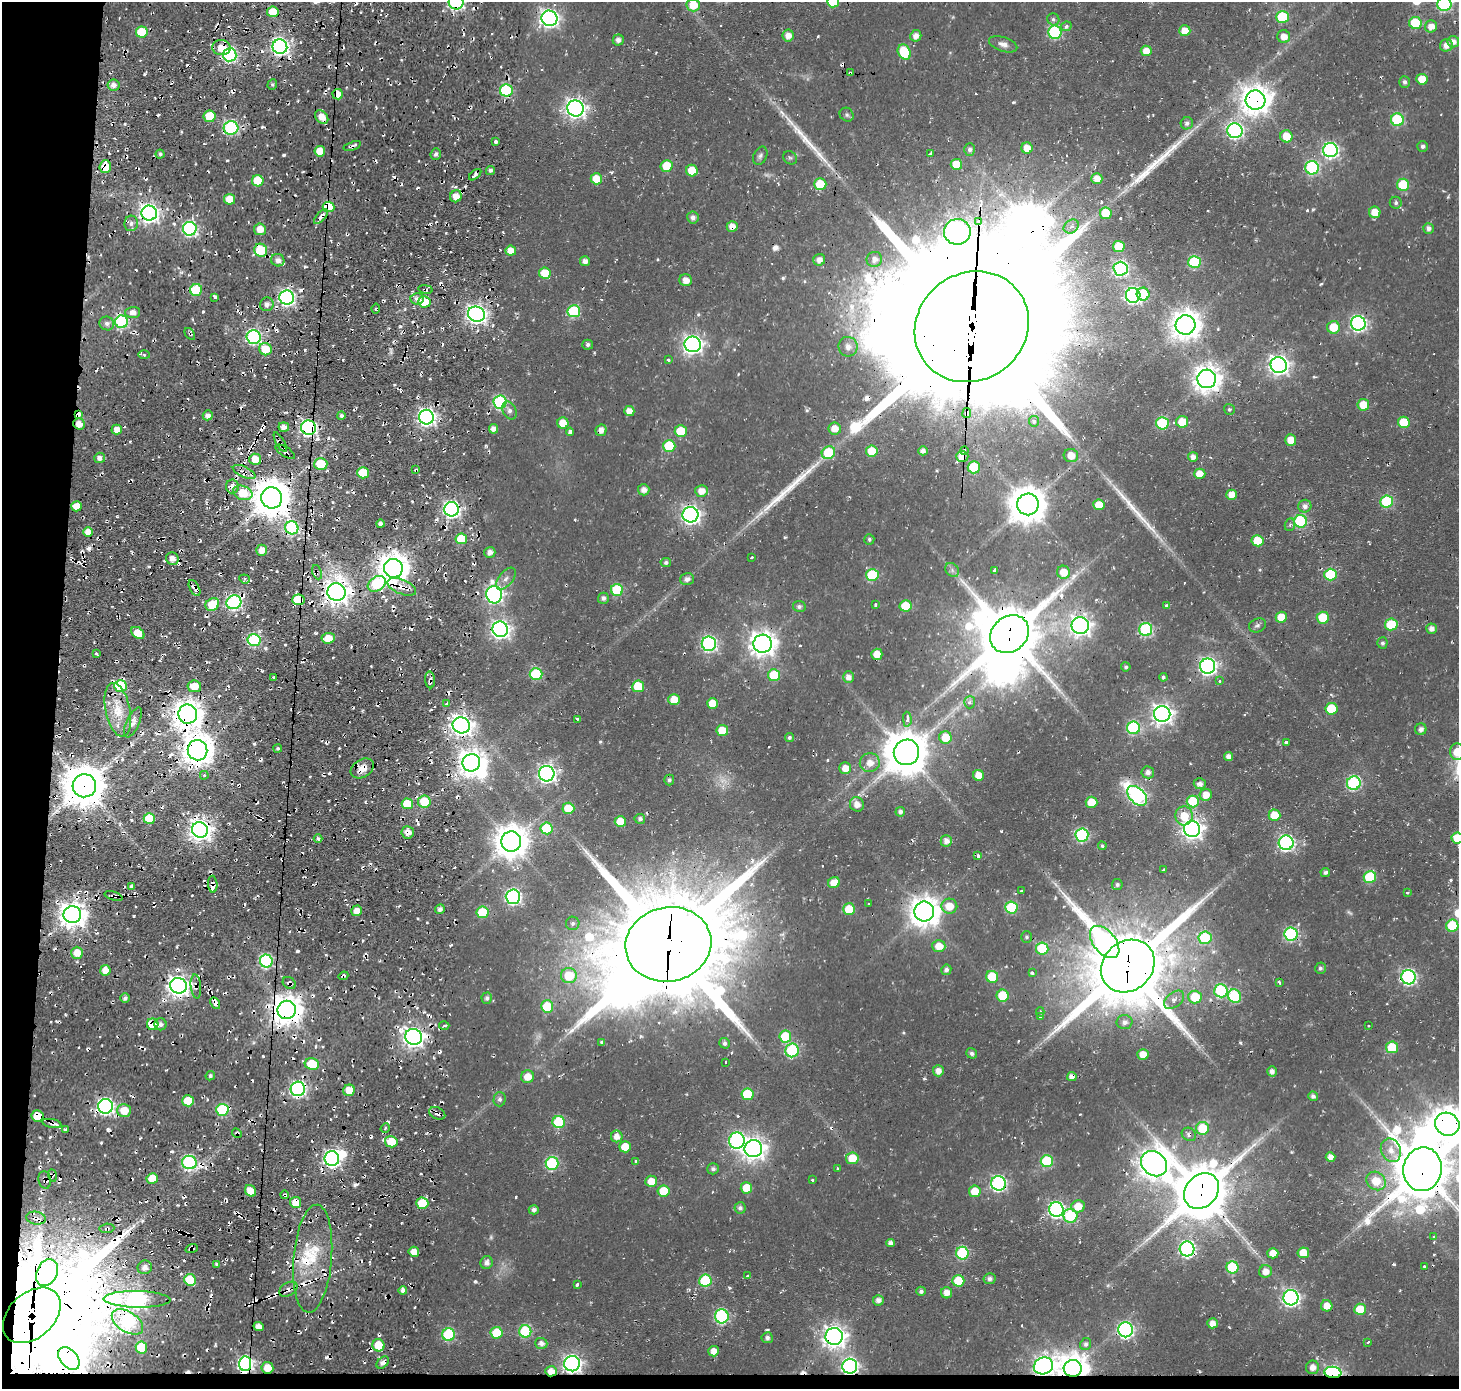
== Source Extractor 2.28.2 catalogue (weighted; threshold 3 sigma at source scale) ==
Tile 7 of 3 x 3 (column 1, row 3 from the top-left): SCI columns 13-1469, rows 553-1939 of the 4804 x 4944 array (HDU 1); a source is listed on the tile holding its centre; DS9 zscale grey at full resolution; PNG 1461 x 1391 px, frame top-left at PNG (2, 2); each listed source drawn as its Kron ellipse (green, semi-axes under 4 px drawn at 4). Shown black and unused: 5% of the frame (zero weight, under 2 of 3 exposures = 16% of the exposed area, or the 3 px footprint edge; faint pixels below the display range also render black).
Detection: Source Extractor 2.28.2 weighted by HDU 2 'WHT'; one run over the whole footprint, this tile lists its part. Background 0.0278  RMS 0.0036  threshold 0.0164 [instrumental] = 3 sigma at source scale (4.5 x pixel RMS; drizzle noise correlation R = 1.50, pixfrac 1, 0.0396/0.0396 arcsec/px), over >= 5 px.
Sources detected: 730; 8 too faint to see at this stretch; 8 inside a brighter object's white glare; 121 cosmic-ray / hot-pixel residue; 7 long thin detections or spike segments (spike, bleed or trail) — neither listed nor drawn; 3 inside a brighter listed object's ellipse — not listed separately; of the other 583, all 500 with FLUX_AUTO >= 0.702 (the completeness limit of this list) listed and drawn (83 fainter detections not listed), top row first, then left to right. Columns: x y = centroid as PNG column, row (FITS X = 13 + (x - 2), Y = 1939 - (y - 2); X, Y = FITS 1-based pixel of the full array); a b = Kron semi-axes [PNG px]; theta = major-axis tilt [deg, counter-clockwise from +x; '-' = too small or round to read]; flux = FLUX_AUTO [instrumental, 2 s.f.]
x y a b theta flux
456 2 7 7 - 86
833 2 6 6 - 17
1444 4 7 7 - 61
693 5 7 6 - 7.6
273 12 6 5 - 12
1282 17 6 6 - 22
549 18 8 7 - 170
1053 19 6 5 - 0.97
1415 23 6 6 - 19
1066 26 5 4 - 1.6
1431 26 6 6 - 3.5
1185 31 5 5 - 7.2
142 32 6 5 - 13
1055 32 6 6 - 51
788 36 6 6 - 3.1
916 36 6 5 - 2.9
1284 37 6 6 - 3.5
618 40 5 5 - 2
1453 42 6 6 - 2.6
1003 44 15 7 -18 2.4
1446 45 6 6 - 2.8
221 47 9 7 -3 5.7
280 47 7 7 - 150
1146 51 5 5 - 4.6
904 52 8 6 -62 17
230 55 7 6 - 82
850 73 3 3 - 0.81
1422 79 6 5 - 5.3
1405 82 6 5 - 1.2
272 84 5 4 - 0.74
113 85 6 5 - 2.4
506 90 6 6 - 40
338 94 5 5 - 5.2
1255 100 10 9 - 600
575 108 8 8 - 200
847 115 7 6 - 0.87
209 116 6 6 - 10
322 117 8 5 -49 4.8
1397 120 6 6 - 33
1187 123 6 6 - 1.4
231 128 7 7 - 61
1235 131 7 7 - 94
1286 136 6 6 - 7.9
496 142 3 3 - 2.8
352 146 9 3 17 1.2
1423 146 5 5 - 1.1
1027 148 6 5 - 4.6
970 149 6 5 - 1.4
1330 150 7 7 - 100
320 151 5 5 - 5.3
160 154 4 4 - 0.75
436 154 6 5 - 1.2
931 154 3 3 - 1.7
760 156 10 6 65 1.2
790 158 7 6 - 0.81
956 164 6 5 - 8.7
105 166 6 5 - 9.2
667 166 6 6 - 10
1312 168 7 7 - 56
490 170 5 4 - 1.2
692 171 6 5 - 10
475 175 7 4 40 1.3
596 179 6 5 - 8
1097 179 5 5 - 3.7
258 181 6 5 - 14
820 184 6 6 - 16
1403 185 6 6 - 19
456 196 6 5 - 4.5
230 199 5 5 - 5.9
1396 203 6 6 - 0.99
329 207 6 5 - 18
1375 212 6 6 - 5.9
149 213 8 7 - 190
1106 213 6 5 - 11
321 217 9 4 47 3.4
693 217 6 5 - 1.7
979 222 4 3 - 120
131 223 8 7 - 1.7
732 226 5 5 - 3.3
1071 226 8 6 34 1.5
1429 228 5 5 - 1.8
190 229 7 6 - 83
260 229 6 6 - 3.9
957 232 13 13 - 210
1119 246 6 5 - 12
261 250 7 6 - 19
511 251 5 5 - 4.4
874 259 8 7 - 2.4
278 260 6 6 - 2.5
819 260 6 5 - 2.6
585 261 5 5 - 2.1
1194 262 6 6 - 34
1121 269 7 7 - 73
545 273 6 5 - 9.3
686 280 6 6 - 3.4
425 289 7 3 -10 0.73
196 290 6 6 - 21
1143 294 6 6 - 16
1133 295 7 7 - 98
215 297 4 3 - 2.6
287 297 7 7 - 110
417 299 6 5 - 2.5
424 302 6 5 - 12
267 304 7 6 - 1.7
376 309 5 3 - 0.7
574 311 6 6 - 30
133 312 7 5 3 2.6
476 314 8 7 - 190
122 322 6 6 - 53
107 323 7 7 - 1.7
1358 323 7 7 - 100
1185 325 10 9 - 540
972 327 59 53 37 26000
1333 327 6 6 - 7.6
190 334 7 3 -55 0.79
254 337 7 7 - 81
693 344 8 8 - 170
588 345 5 5 - 1.1
848 347 10 9 - 3.3
265 349 6 6 - 8.5
144 355 5 4 - 0.74
668 360 3 3 - 2.9
1279 365 8 8 - 190
1207 379 9 9 - 420
500 402 6 6 - 54
1363 405 6 5 - 7.9
1229 409 5 5 - 0.79
509 410 9 6 -64 1.9
629 411 5 5 - 3.4
967 413 5 4 - 7.9
79 415 4 3 - 8.3
208 415 5 5 - 2.1
341 416 4 4 - 1.1
427 417 7 7 - 160
1034 421 5 5 - 1.5
1182 422 6 6 - 8.2
1404 422 6 5 - 10
563 423 5 5 - 6.1
1162 423 6 6 - 25
79 424 6 5 - 4.4
284 427 5 4 - 3
309 428 7 7 - 120
835 428 6 6 - 4.4
117 429 5 5 - 3.5
493 429 5 4 - 2.4
601 430 6 5 - 2.9
681 431 6 6 - 13
570 432 4 3 - 4.5
1291 440 6 5 - 5.3
280 442 11 3 -60 1.6
669 446 6 6 - 19
872 451 6 5 - 8.9
923 451 5 4 - 1.7
964 451 4 3 - 6.6
285 452 11 5 -33 1.8
828 453 7 6 - 21
1071 455 7 6 - 5.2
962 456 6 5 - 4.5
1193 457 5 5 - 2.1
100 458 5 5 - 2
255 459 6 5 - 6.4
321 464 6 6 - 14
974 467 6 6 - 18
416 470 3 3 - 0.8
244 472 12 5 -24 2.4
363 473 6 5 - 15
1200 474 6 5 - 4.7
232 486 7 6 - 2.6
644 490 6 5 - 2.6
701 491 6 6 - 3.7
243 493 10 7 -19 12
1231 495 5 5 - 4
272 498 10 10 - 1100
1386 502 6 6 - 31
1028 504 11 11 - 960
1099 505 5 5 - 6.6
76 506 5 5 - 5.1
1305 506 6 6 - 1.9
452 509 7 7 - 120
690 515 8 7 - 160
1300 521 6 6 - 41
380 524 4 4 - 1.8
1290 525 6 5 - 0.82
292 528 7 6 - 52
88 532 5 5 - 4.2
461 539 6 5 - 14
869 539 5 5 - 0.82
1258 541 6 5 - 10
262 550 5 5 - 4.1
490 552 5 5 - 2.3
752 557 3 3 - 1.6
172 559 6 6 - 3.2
666 562 5 4 - 1.1
393 568 9 9 - 600
952 570 8 6 -48 1.2
995 570 4 3 - 4.7
317 572 7 4 -67 1.2
1063 572 6 6 - 6.2
1331 574 6 6 - 27
872 575 6 6 - 24
245 579 5 4 - 0.83
506 579 13 7 51 2.1
687 579 7 6 - 2
377 584 9 7 33 27
402 587 15 7 -22 3.9
194 588 9 4 -62 2.2
617 590 6 6 - 25
336 592 9 8 - 370
494 595 9 7 -79 130
603 598 5 5 - 1.3
298 600 6 5 - 16
234 602 7 6 - 81
212 604 7 6 - 12
876 605 3 3 - 1.3
1166 605 3 3 - 0.98
799 606 6 5 - 1.2
906 606 6 6 - 14
1281 617 5 5 - 6.9
1323 618 6 6 - 15
1391 624 6 6 - 15
1257 625 9 6 24 1.1
1080 626 8 8 - 200
500 629 8 7 - 170
1146 629 6 6 - 51
1431 629 5 5 - 2.2
138 633 7 5 -40 8
1010 634 21 17 42 2800
328 638 6 5 - 8.2
254 640 6 6 - 50
1382 643 5 5 - 0.96
709 644 7 7 - 84
763 644 9 9 - 380
96 654 3 3 - 2.1
877 654 5 5 - 5.7
1208 666 7 7 - 140
1126 667 5 4 - 0.79
536 674 6 6 - 30
774 675 6 6 - 17
273 677 4 2 - 0.86
848 677 6 5 - 2.3
1163 677 4 4 - 0.93
430 680 8 5 -85 1.2
1220 681 3 3 - 0.94
120 686 6 6 - 34
194 686 7 6 - 5.9
638 686 6 6 - 14
674 700 5 5 - 7.2
970 702 6 5 - 1.4
712 703 5 5 - 6.6
447 704 3 3 - 1.4
1331 709 6 6 - 15
118 710 27 12 -78 10
188 714 9 9 - 530
1162 714 8 8 - 220
578 719 4 3 - 1.5
907 719 7 3 -88 2.7
133 722 16 6 65 2.3
461 725 9 8 - 240
1133 728 6 6 - 46
1421 729 6 5 - 1.6
722 731 6 5 - 9.9
945 737 6 6 - 7.4
789 738 4 4 - 0.93
1286 742 3 3 - 8.6
278 748 4 4 - 0.78
198 750 10 10 - 660
906 752 13 12 - 1400
1457 752 8 7 - 6.9
1229 756 4 4 - 2.2
471 763 9 8 - 440
870 763 10 9 - 4.4
362 768 12 9 32 4.9
845 768 6 6 - 4.5
1148 772 6 6 - 1.8
547 774 8 7 - 160
204 775 4 4 - 0.73
978 775 5 5 - 4.6
669 780 5 5 - 1
1354 783 7 6 - 58
1200 784 6 5 - 2
84 786 12 11 - 1400
1206 795 6 6 - 4.5
1137 796 12 7 -44 110
1193 801 6 6 - 19
424 802 6 6 - 13
1092 802 6 5 - 11
407 804 5 5 - 14
857 804 7 7 - 3.9
568 808 6 5 - 12
900 812 5 4 - 1.5
1274 815 6 5 - 9
1184 816 9 9 - 7.2
149 819 6 5 - 17
640 819 5 5 - 1.2
620 822 6 5 - 10
547 828 6 6 - 21
1192 829 8 8 - 230
200 830 8 7 - 290
408 832 6 6 - 3.8
1082 835 6 6 - 52
318 838 4 4 - 1.1
1457 838 6 5 - 8.6
946 841 6 5 - 2.5
511 842 10 10 - 780
1286 843 7 7 - 100
1102 846 4 4 - 0.79
978 856 3 3 - 3.6
1164 870 3 3 - 0.73
1325 872 5 4 - 1.1
1370 877 6 6 - 27
834 883 6 5 - 5.7
213 884 8 4 -86 3.9
1117 885 5 5 - 0.87
132 886 3 3 - 1.1
1021 890 3 3 - 2.3
1407 893 3 3 - 0.92
114 896 9 3 -17 1.2
513 897 7 7 - 91
869 904 3 3 - 0.71
949 906 8 7 - 6.1
1011 907 6 6 - 31
440 909 5 4 - 1.8
849 909 6 5 - 13
357 911 5 5 - 4.3
924 911 10 10 - 610
483 912 6 6 - 17
72 915 9 8 - 440
573 923 7 6 - 1.2
1452 926 6 6 - 18
1291 934 6 6 - 56
1027 937 6 5 - 0.86
1205 938 6 6 - 24
1105 942 19 11 -50 83
668 944 43 37 11 8000
939 946 6 6 - 5.6
1042 948 6 6 - 20
77 953 6 5 - 6
266 961 6 6 - 56
1128 966 29 24 41 4500
1320 968 6 5 - 0.94
105 970 5 5 - 3.9
946 970 5 5 - 1.3
1033 973 4 3 - 2
343 976 5 3 - 0.71
569 976 8 7 - 13
992 977 6 6 - 16
1408 977 7 7 - 89
1279 982 4 3 - 0.8
289 983 7 5 -36 1.2
178 986 8 7 - 250
196 987 12 5 -84 1.9
1221 991 7 6 - 36
1003 996 6 6 - 15
1235 996 7 6 - 30
1195 997 6 6 - 12
125 998 5 4 - 1.5
487 998 6 5 - 1.1
1174 1000 11 7 38 2.2
215 1003 6 4 -61 3.9
547 1006 6 6 - 15
287 1010 9 9 - 620
1040 1012 5 3 - 0.78
1040 1016 3 3 - 0.78
1124 1022 8 7 - 1.9
153 1024 6 5 - 16
160 1024 6 6 - 1.6
1368 1025 3 3 - 1.2
444 1026 5 3 - 0.74
785 1036 6 6 - 14
414 1037 9 7 -20 230
602 1042 4 4 - 0.73
725 1043 5 5 - 1.3
1392 1047 6 6 - 16
792 1050 7 6 - 44
972 1053 6 5 - 1.2
1143 1054 5 5 - 5.2
726 1062 3 3 - 1.2
312 1064 7 6 - 15
938 1071 5 5 - 3.1
1272 1071 5 4 - 2
210 1076 5 4 - 0.84
527 1077 6 6 - 4.9
1072 1077 5 4 - 2.5
298 1089 7 7 - 100
349 1090 6 5 - 6.9
747 1094 6 6 - 17
1313 1096 5 4 - 1.2
500 1099 7 6 - 1.2
188 1101 6 5 - 13
105 1106 7 7 - 130
124 1110 7 6 - 7
222 1110 6 6 - 39
437 1113 8 5 -26 1.9
38 1116 6 5 - 10
559 1122 6 6 - 26
52 1123 10 3 -12 1.4
1447 1124 12 11 - 760
385 1128 5 4 - 0.78
1202 1128 6 6 - 14
66 1130 4 3 - 5
237 1133 5 4 - 0.71
1189 1134 7 6 - 1.2
617 1136 6 5 - 3.1
737 1141 8 8 - 89
391 1142 6 5 - 10
625 1147 6 5 - 9.3
753 1149 9 8 - 300
1391 1150 12 10 -66 4.3
1330 1157 5 5 - 2.8
852 1158 6 6 - 8.1
332 1159 7 7 - 140
1047 1161 6 6 - 28
189 1162 7 6 - 71
636 1162 3 3 - 2.3
552 1163 6 6 - 42
1154 1164 14 11 -40 580
713 1169 6 5 - 1.2
837 1169 3 3 - 1.4
1422 1169 22 19 80 2400
52 1175 6 4 -73 1.1
152 1178 5 5 - 7.8
45 1180 9 6 -79 1.8
812 1180 3 3 - 0.94
651 1181 6 5 - 5.8
1376 1181 10 8 -39 8.3
998 1183 7 7 - 89
746 1188 6 5 - 7.7
250 1191 6 5 - 6.4
663 1191 6 5 - 11
975 1191 6 5 - 7.7
1201 1191 19 15 47 2100
285 1195 4 3 - 0.81
296 1202 5 5 - 6.2
422 1203 6 5 - 14
1078 1206 7 6 - 6
740 1208 6 6 - 1.3
534 1210 5 4 - 1.4
1056 1210 7 7 - 110
1070 1216 7 7 - 28
36 1218 10 6 -10 2.1
107 1228 7 4 4 1.1
1434 1237 3 3 - 1.2
890 1243 4 4 - 1.8
192 1248 6 4 19 1
1187 1249 7 7 - 91
414 1252 5 5 - 4.4
962 1253 6 6 - 37
1273 1253 5 5 - 4.9
1303 1253 6 5 - 7.8
313 1259 54 19 85 22
487 1263 6 6 - 2
217 1264 4 3 - 0.92
1424 1266 3 3 - 1.1
145 1267 7 6 - 2.8
1232 1267 6 6 - 28
1265 1271 6 6 - 3.5
47 1273 14 10 63 4.5
748 1276 3 3 - 3.6
990 1279 6 5 - 1.6
190 1280 6 5 - 18
705 1281 6 6 - 31
958 1281 6 5 - 14
577 1285 4 3 - 2.5
288 1289 10 6 31 2.5
403 1290 4 4 - 1.8
921 1291 5 4 - 1.2
947 1293 5 5 - 3.5
1291 1298 7 7 - 130
137 1299 33 8 -1 160
878 1300 5 5 - 2
1327 1306 5 5 - 4.2
1360 1309 6 5 - 12
32 1315 33 22 42 9600
722 1316 7 7 - 60
127 1322 17 10 -32 67
1212 1323 5 5 - 3.5
259 1326 5 4 - 2.8
1125 1330 7 7 - 100
525 1331 6 6 - 34
497 1333 6 6 - 14
449 1335 6 6 - 38
834 1336 8 8 - 280
767 1338 5 5 - 1.2
1368 1342 4 3 - 0.81
541 1343 6 5 - 2
1086 1344 6 5 - 1.1
378 1345 6 6 - 11
141 1348 6 5 - 18
714 1351 5 5 - 3.5
69 1359 13 8 -49 350
383 1362 7 5 43 2.1
245 1364 7 6 - 96
572 1364 8 7 - 160
850 1366 7 7 - 110
1043 1366 10 8 19 200
1313 1367 7 6 - 2.9
267 1368 6 5 - 6.1
1073 1368 9 8 - 600
551 1371 6 5 - 3.7
1333 1372 8 5 -7 90
Overlapping masked pixels (flux is a lower limit): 132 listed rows (the first 20) at x y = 456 2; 1415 23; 221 47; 280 47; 850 73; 506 90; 338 94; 1255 100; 322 117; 231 128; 352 146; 105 166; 692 171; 475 175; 820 184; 456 196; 329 207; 321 217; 979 222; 732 226
Isophote crosses this tile's border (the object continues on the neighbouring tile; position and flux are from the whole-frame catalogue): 8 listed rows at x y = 456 2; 833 2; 1444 4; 693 5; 1457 752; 1457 838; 1447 1124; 1422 1169
Unlisted compact peaks at least as high as the median listed source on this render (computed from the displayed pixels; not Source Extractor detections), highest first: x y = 134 916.